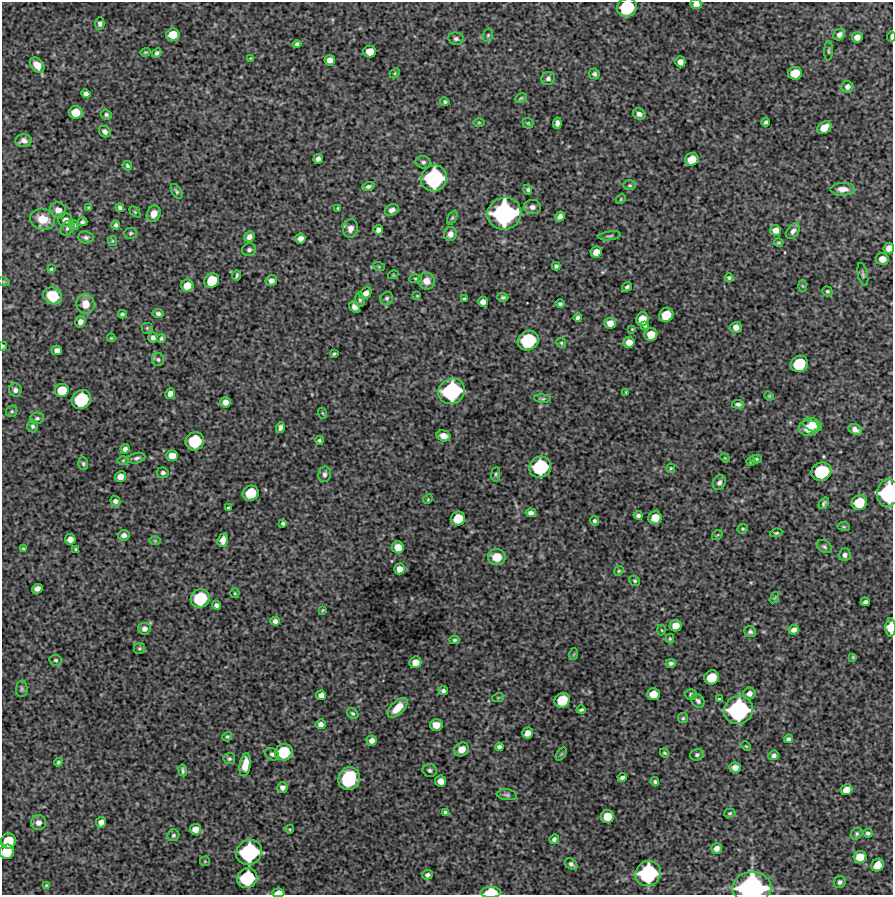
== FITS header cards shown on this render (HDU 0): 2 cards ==
NAXIS1  =                  891 /Length X axis
NAXIS2  =                  893 /Length Y axis

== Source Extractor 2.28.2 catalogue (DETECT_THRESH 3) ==
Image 891 x 893 px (HDU 0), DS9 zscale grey, 1 PNG px = 1 image px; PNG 895 x 897 px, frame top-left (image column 1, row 893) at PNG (2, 2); each listed source drawn as its Kron ellipse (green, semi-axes under 4 px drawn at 4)
Background 6030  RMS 240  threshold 717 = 3 sigma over >= 5 px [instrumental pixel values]
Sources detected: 290; all 290 listed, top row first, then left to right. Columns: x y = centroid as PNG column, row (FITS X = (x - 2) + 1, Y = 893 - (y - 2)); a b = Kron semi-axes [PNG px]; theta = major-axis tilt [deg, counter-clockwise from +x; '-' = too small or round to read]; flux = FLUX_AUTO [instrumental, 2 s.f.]
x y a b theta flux
696 4 6 4 -6 7.9e+04
627 7 10 9 - 9.4e+05
100 24 6 4 87 3.8e+04
173 35 7 6 - 2.6e+05
488 35 7 5 73 2.8e+04
839 35 6 5 - 6.8e+04
857 37 5 5 - 1.1e+05
891 37 5 2 - 3.5e+04
456 39 7 6 - 4.2e+04
297 44 4 4 - 3.9e+04
370 51 6 6 - 2.2e+05
829 51 10 3 87 2.5e+04
145 52 5 4 - 1.9e+04
157 53 5 4 - 3.9e+04
251 58 4 3 - 1.4e+04
330 60 5 5 - 1.0e+05
680 62 5 5 - 9.5e+04
37 65 8 6 -50 1.8e+05
395 73 6 4 46 2.0e+04
795 73 7 6 - 2.8e+05
594 74 5 5 - 4.0e+04
548 78 7 6 - 5.7e+04
847 87 6 6 - 5.9e+04
86 94 5 4 - 5.7e+04
521 98 6 4 29 2.4e+04
445 102 5 4 - 2.8e+04
76 112 7 6 - 2.5e+05
639 114 6 5 - 7.1e+04
106 115 5 5 - 3.5e+04
479 122 5 3 - 1.6e+04
766 122 4 3 - 3.5e+04
528 123 5 5 - 2.1e+04
557 123 6 4 84 5.8e+04
824 128 8 5 36 1.9e+05
105 132 6 5 - 6.4e+04
23 141 8 6 2 7.1e+04
318 159 5 4 - 6.4e+04
692 159 7 6 - 2.6e+05
423 162 8 6 -14 4.5e+04
127 166 5 4 - 2.8e+04
434 178 13 12 - 1.7e+06
630 185 6 5 - 2.4e+04
368 186 6 4 21 4.4e+04
843 189 12 6 0 1.3e+05
528 190 5 4 - 3.4e+04
177 191 8 4 -58 3.3e+04
621 199 5 4 - 1.9e+04
89 207 4 3 - 1.9e+04
532 207 8 7 - 7.7e+04
120 208 4 4 - 4.2e+04
338 208 4 3 - 1.8e+04
58 210 8 7 - 1.0e+05
392 210 7 5 25 6.3e+04
135 212 6 4 -45 1.9e+04
154 214 8 6 67 1.4e+05
504 214 17 16 - 2.6e+06
560 216 5 4 - 6.7e+04
452 218 7 4 63 2.4e+04
43 219 12 10 -12 2.8e+05
65 220 7 7 - 7.8e+04
82 222 5 3 - 3.4e+04
74 225 5 5 - 2.4e+04
116 225 5 4 - 3.8e+04
67 228 8 6 49 4.4e+04
350 228 9 7 77 1.0e+05
378 230 5 4 - 6.5e+04
775 230 5 5 - 1.0e+05
793 231 9 5 55 5.9e+04
130 233 6 5 - 2.8e+04
450 234 7 6 - 7.3e+04
610 236 11 3 8 2.7e+04
86 237 8 6 -4 5.0e+04
249 237 5 5 - 7.6e+04
300 238 5 5 - 8.5e+04
112 241 5 4 - 1.7e+04
779 243 5 4 - 2.5e+04
889 248 5 5 - 1.1e+05
249 250 7 6 - 4.5e+04
596 252 6 5 - 1.4e+05
882 259 6 6 - 1.3e+05
556 266 4 4 - 3.5e+04
379 267 6 4 -19 1.8e+04
51 269 4 4 - 1.8e+04
863 274 12 5 -77 3.9e+04
237 275 5 3 - 2.8e+04
393 275 5 3 - 1.4e+04
729 278 4 3 - 3.3e+04
415 279 6 4 4 1.9e+04
212 281 8 7 - 4.1e+05
271 281 6 5 - 7.7e+04
426 281 8 8 - 1.4e+05
4 282 6 3 -19 1.6e+04
187 286 6 6 - 1.9e+05
802 286 6 4 -88 2.2e+04
627 287 5 4 - 3.1e+04
827 291 5 4 - 2.6e+04
365 293 7 5 41 9.0e+04
52 296 10 8 -29 4.3e+05
417 296 3 3 - 1.3e+04
503 297 5 4 - 3.1e+04
387 298 7 6 - 3.7e+04
464 299 3 3 - 2.4e+04
360 300 7 4 -81 3.0e+04
483 302 5 5 - 8.9e+04
85 304 10 9 - 2.0e+05
560 304 4 4 - 3.1e+04
355 307 6 4 -46 7.3e+04
158 313 5 4 - 4.3e+04
122 314 4 3 - 2.8e+04
666 315 8 6 44 3.6e+05
578 317 4 4 - 3.9e+04
642 319 7 6 - 2.1e+05
80 322 6 5 - 6.8e+04
610 323 6 5 - 1.3e+05
645 325 4 3 - 3.4e+04
736 327 6 5 - 8.1e+04
147 328 6 6 - 2.3e+04
632 329 3 2 - 1.3e+04
651 335 6 6 - 2.3e+05
153 337 5 4 - 5.1e+04
111 338 4 4 - 1.5e+04
161 338 4 3 - 2.9e+04
528 341 11 9 27 1.0e+06
629 342 5 5 - 1.3e+05
561 343 5 4 - 2.3e+04
3 346 4 3 - 1.9e+04
57 350 5 5 - 8.0e+04
334 354 4 3 - 2.2e+04
158 359 7 6 - 3.4e+04
799 364 9 8 - 6.4e+05
15 390 6 6 - 6.2e+04
62 390 7 6 - 3.1e+05
452 391 14 12 34 1.7e+06
626 392 4 3 - 1.5e+04
170 394 5 4 - 7.7e+04
769 396 5 4 - 1.8e+04
81 399 10 9 - 9.1e+05
542 399 8 4 -4 2.6e+04
225 402 5 5 - 1.0e+05
738 404 6 4 -7 3.9e+04
12 411 6 5 - 2.7e+04
322 413 5 3 - 1.5e+04
37 418 7 5 9 3.8e+04
813 425 9 6 -22 1.6e+05
32 426 6 5 - 3.4e+04
281 427 5 4 - 4.8e+04
809 428 10 8 5 1.9e+05
855 430 7 5 -26 8.2e+04
444 436 7 5 -17 1.0e+05
319 440 4 4 - 2.6e+04
195 441 9 9 - 7.6e+05
125 449 5 4 - 5.5e+04
172 456 6 5 - 1.6e+05
137 458 9 5 13 4.3e+04
725 458 5 4 - 1.4e+04
756 459 6 4 0 2.7e+04
123 460 5 3 - 1.7e+04
751 461 4 3 - 1.4e+04
83 463 6 5 - 3.1e+04
540 467 11 10 - 1.2e+06
671 468 5 4 - 1.8e+04
821 472 10 9 - 9.3e+05
163 473 6 5 - 4.2e+04
325 474 8 6 78 4.7e+04
496 474 7 4 84 2.5e+04
120 477 6 5 - 1.3e+05
719 483 8 6 62 5.1e+04
251 493 8 7 - 4.7e+05
888 493 14 11 83 1.5e+06
428 499 5 4 - 1.6e+04
115 501 5 5 - 5.6e+04
824 503 6 4 53 3.5e+04
859 503 8 7 - 4.5e+05
228 508 3 3 - 2.8e+04
531 513 5 4 - 6.0e+04
638 515 4 3 - 4.0e+04
655 518 6 6 - 2.1e+05
458 519 7 7 - 3.5e+05
594 521 5 4 - 3.1e+04
283 523 4 3 - 3.0e+04
844 526 6 3 -9 1.7e+04
743 529 5 4 - 2.3e+04
776 533 6 4 9 2.1e+04
124 535 6 5 - 6.3e+04
717 535 6 3 34 1.6e+04
70 539 5 5 - 1.1e+05
223 540 7 5 69 1.0e+05
155 541 6 4 0 1.8e+04
398 547 6 6 - 1.7e+05
824 547 8 6 -33 4.0e+04
24 549 4 3 - 2.3e+04
76 550 4 3 - 2.4e+04
845 555 6 6 - 5.6e+04
497 557 9 8 - 2.2e+05
399 569 5 5 - 1.2e+05
619 571 5 4 - 2.1e+04
635 581 5 5 - 2.7e+04
37 589 5 4 - 8.4e+04
235 593 5 4 - 2.0e+04
774 598 6 3 56 1.6e+04
200 599 10 9 - 8.4e+05
865 602 4 4 - 4.1e+04
216 605 4 4 - 4.4e+04
323 610 3 2 - 1.5e+04
275 621 5 4 - 5.7e+04
676 626 6 5 - 1.6e+05
891 627 9 5 -89 3.0e+05
144 629 6 6 - 5.4e+04
662 630 5 3 - 1.5e+04
794 630 5 4 - 7.1e+04
750 632 6 5 - 4.0e+04
670 639 5 3 - 2.0e+04
454 640 5 4 - 2.8e+04
139 648 5 5 - 2.6e+04
574 654 6 3 70 1.7e+04
853 657 4 4 - 2.0e+04
56 660 6 5 - 2.9e+04
415 662 6 5 - 1.6e+05
671 663 5 4 - 4.0e+04
712 678 7 7 - 3.6e+05
22 689 8 5 89 3.4e+04
443 691 4 4 - 4.0e+04
749 693 6 5 - 7.5e+04
653 694 6 6 - 2.2e+05
691 694 6 5 - 3.2e+04
321 695 5 5 - 8.5e+04
498 698 6 3 20 1.7e+04
719 699 4 3 - 2.0e+04
562 700 8 7 - 4.5e+05
698 701 7 6 - 4.3e+04
398 708 12 6 45 2.5e+05
581 710 4 3 - 2.9e+04
738 710 15 13 34 2.1e+06
353 713 6 5 - 3.1e+04
683 718 5 5 - 2.4e+04
321 724 5 5 - 7.0e+04
436 725 6 6 - 1.6e+05
528 733 5 5 - 1.2e+05
227 737 5 4 - 2.5e+04
788 739 4 4 - 3.8e+04
372 740 5 5 - 9.0e+04
746 746 5 3 - 1.5e+04
499 747 4 4 - 5.0e+04
461 749 8 6 33 1.4e+05
284 752 9 8 - 6.1e+05
664 753 5 3 - 2.0e+04
272 754 7 6 - 4.0e+04
561 754 7 4 53 2.1e+04
697 755 7 6 - 4.1e+04
774 755 5 4 - 4.9e+04
229 759 6 5 - 3.1e+04
58 762 4 3 - 2.4e+04
245 765 12 5 79 2.1e+05
735 767 5 5 - 9.8e+04
183 770 6 3 -81 3.5e+04
430 770 7 6 - 3.7e+04
622 777 4 3 - 4.2e+04
349 779 12 10 62 8.9e+05
441 781 5 5 - 1.2e+05
655 782 4 4 - 2.9e+04
282 787 5 5 - 6.2e+04
846 790 6 5 - 1.5e+05
507 795 10 5 -7 3.8e+04
446 812 4 3 - 3.4e+04
730 813 6 4 16 2.4e+04
607 817 6 6 - 2.8e+05
38 822 7 7 - 8.1e+04
101 822 5 5 - 8.4e+04
195 829 5 5 - 1.4e+05
290 829 4 3 - 1.3e+04
868 833 4 4 - 3.5e+04
857 834 6 5 - 3.2e+04
173 835 6 5 - 3.3e+04
554 839 5 4 - 4.8e+04
8 841 7 7 - 4.3e+05
717 848 5 5 - 8.6e+04
7 852 7 7 - 3.7e+05
249 852 13 12 - 1.6e+06
860 857 6 6 - 2.1e+05
205 861 5 4 - 1.7e+04
571 864 7 5 -37 4.3e+04
878 865 7 6 - 2.3e+05
648 874 13 12 - 1.6e+06
427 875 5 4 - 4.9e+04
247 878 10 9 - 1.0e+06
840 882 6 5 - 4.1e+04
46 885 4 3 - 1.5e+04
752 887 19 15 3 2.9e+06
491 892 10 5 1 4.4e+05
278 893 6 4 4 1.4e+05
At the frame edge (FLAGS 8, measured only in part): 11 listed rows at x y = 696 4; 627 7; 891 37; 889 248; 3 346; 888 493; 891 627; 7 852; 752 887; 491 892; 278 893